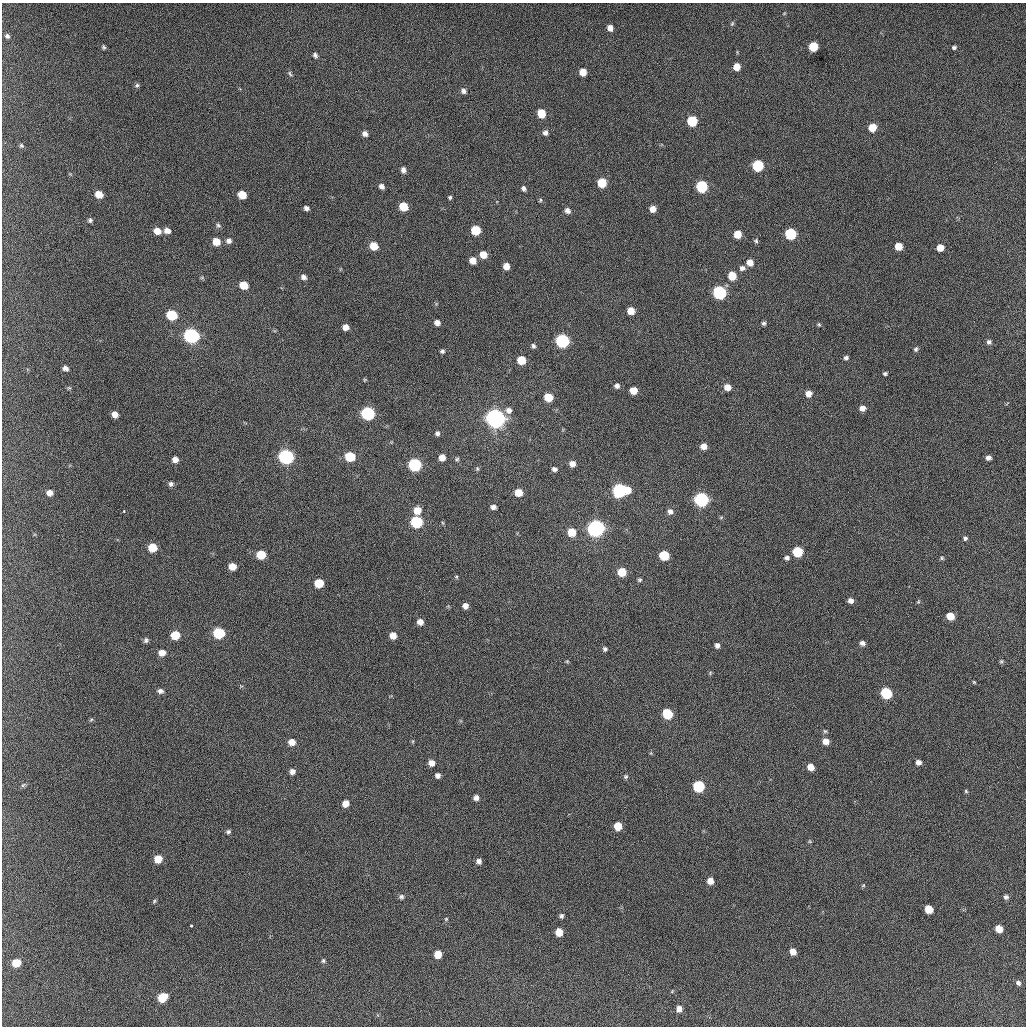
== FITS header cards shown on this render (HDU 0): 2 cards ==
NAXIS1  =                 1024 / length of data axis 1
NAXIS2  =                 1024 / length of data axis 2

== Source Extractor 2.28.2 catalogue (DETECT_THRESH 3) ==
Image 1024 x 1024 px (HDU 0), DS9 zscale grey, 1 PNG px = 1 image px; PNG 1028 x 1028 px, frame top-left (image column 1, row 1024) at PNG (2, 3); no overlay
Background 427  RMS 11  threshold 34.3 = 3 sigma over >= 5 px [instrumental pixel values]
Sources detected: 181; all 181 listed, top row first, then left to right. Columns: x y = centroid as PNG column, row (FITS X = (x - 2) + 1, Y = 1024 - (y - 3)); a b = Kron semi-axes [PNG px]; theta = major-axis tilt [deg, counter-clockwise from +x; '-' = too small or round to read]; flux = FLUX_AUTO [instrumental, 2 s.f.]
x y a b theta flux
732 24 7 5 63 1300
610 28 5 5 - 5000
7 36 6 6 - 2200
103 47 6 5 - 1300
813 47 6 6 - 26000
954 47 6 5 - 1700
315 55 6 5 - 2200
737 67 6 5 - 9500
583 72 6 5 - 9500
290 74 8 4 -63 1400
137 85 6 5 - 1500
463 91 7 6 - 2500
541 113 6 6 - 16000
692 121 6 6 - 40000
872 127 6 6 - 14000
545 133 6 6 - 2800
365 134 6 5 - 3600
21 146 6 5 - 1300
758 166 7 6 - 63000
403 170 6 5 - 3200
602 183 6 6 - 26000
381 186 6 5 - 3300
702 187 7 6 - 76000
523 188 6 5 - 2200
99 194 6 5 - 11000
242 195 6 6 - 17000
450 197 4 4 - 1200
540 200 6 4 63 980
404 207 6 6 - 23000
306 208 5 4 - 2500
653 209 6 6 - 6200
567 211 7 6 - 3300
90 220 6 5 - 1700
218 225 7 6 - 1700
476 230 6 6 - 32000
157 231 7 6 - 8200
167 231 7 6 - 4700
737 234 6 5 - 18000
791 234 6 6 - 67000
229 241 7 7 - 2900
756 241 6 5 - 1500
216 242 6 6 - 12000
374 246 6 6 - 16000
898 246 6 6 - 12000
940 248 6 5 - 8000
483 255 6 6 - 12000
473 260 6 6 - 8300
750 262 6 6 - 7400
506 266 6 5 - 7400
742 268 7 6 - 2800
732 276 6 6 - 18000
304 277 6 5 - 3000
202 278 6 4 0 1000
244 285 6 6 - 17000
720 293 7 6 - 140000
631 311 6 6 - 11000
172 315 7 6 - 41000
437 323 5 5 - 4200
764 323 5 5 - 1600
819 324 6 4 -48 1200
346 327 5 5 - 5500
192 336 7 7 - 240000
562 341 7 6 - 170000
989 342 6 6 - 2200
533 346 6 5 - 1800
916 349 6 5 - 1700
442 351 5 4 - 1700
846 358 5 4 - 2000
521 360 6 6 - 19000
65 368 6 5 - 3200
885 373 5 4 - 1400
365 380 5 4 - 790
617 386 6 6 - 2700
727 387 6 5 - 7100
69 388 5 4 - 970
634 390 6 5 - 13000
809 394 7 6 - 5800
548 397 6 6 - 21000
862 408 6 6 - 4500
509 410 8 7 - 4300
368 413 7 7 - 140000
115 414 6 5 - 5500
495 418 7 7 - 740000
437 433 5 5 - 2100
704 446 6 5 - 6700
286 457 7 7 - 220000
350 457 7 6 - 33000
442 458 6 5 - 7100
988 458 5 4 - 2900
175 459 5 5 - 4900
457 459 6 6 - 1400
572 464 5 5 - 5600
415 465 7 6 - 120000
477 469 6 4 -71 1100
554 469 6 5 - 2500
171 484 6 5 - 2200
620 490 7 7 - 180000
627 490 5 5 - 11000
519 492 6 6 - 13000
50 493 6 5 - 5500
701 499 7 6 - 210000
493 507 5 5 - 2900
417 510 7 6 - 11000
124 511 3 3 - 990
670 511 7 7 - 3500
721 517 6 4 20 800
417 522 7 6 - 84000
443 523 6 4 -70 790
596 528 7 7 - 430000
572 532 6 6 - 17000
965 538 5 5 - 1700
153 547 6 6 - 19000
798 552 6 6 - 43000
261 555 6 6 - 23000
664 555 6 6 - 38000
787 558 6 5 - 2200
942 558 5 5 - 1100
233 566 6 6 - 9400
622 572 6 6 - 21000
456 577 5 4 - 880
639 580 5 4 - 1300
319 583 6 6 - 23000
851 601 6 5 - 3500
918 602 6 4 45 890
465 606 5 5 - 4600
950 616 6 6 - 13000
420 622 6 6 - 4800
219 633 7 6 - 55000
175 635 6 6 - 22000
393 635 6 6 - 7200
146 640 6 5 - 2000
862 643 6 5 - 3000
717 645 5 5 - 2900
605 649 5 5 - 1800
162 653 7 6 - 6400
567 661 5 4 - 820
1001 661 6 5 - 1100
710 673 5 4 - 920
974 682 4 3 - 790
160 691 7 6 - 2700
886 693 7 6 - 62000
667 714 7 6 - 44000
91 720 6 4 20 950
825 731 5 5 - 1200
413 741 5 3 - 810
826 741 7 6 - 5900
292 742 7 6 - 7100
918 762 6 5 - 3600
431 763 6 6 - 5500
811 767 6 5 - 8200
292 771 6 6 - 3500
438 775 5 5 - 3000
626 776 6 5 - 1400
23 785 7 4 44 1300
699 786 7 6 - 69000
966 791 5 4 - 950
476 798 6 6 - 3600
345 803 7 6 - 6900
618 826 6 6 - 14000
228 832 5 4 - 1600
810 841 6 4 -89 970
158 859 6 6 - 14000
479 861 6 6 - 2900
710 881 6 6 - 6100
863 885 5 4 - 930
401 897 7 7 - 2100
1006 897 6 6 - 2100
154 901 5 4 - 970
929 909 6 6 - 15000
561 916 6 5 - 1700
446 919 5 5 - 910
191 926 3 3 - 1900
999 929 6 5 - 10000
559 932 6 6 - 10000
793 951 6 5 - 6100
438 954 6 6 - 12000
323 961 6 5 - 1400
16 963 6 6 - 16000
1018 983 7 5 -48 2200
162 997 7 6 - 23000
679 1009 7 6 - 4700